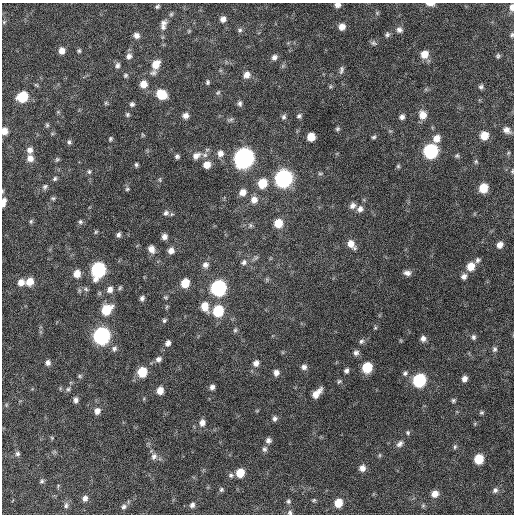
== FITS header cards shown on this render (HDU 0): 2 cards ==
NAXIS1  =                  512 / Axis length
NAXIS2  =                  512 / Axis length

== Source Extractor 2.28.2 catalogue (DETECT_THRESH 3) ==
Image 512 x 512 px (HDU 0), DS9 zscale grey, 1 PNG px = 1 image px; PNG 516 x 516 px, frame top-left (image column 1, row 512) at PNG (2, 3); no overlay
Background 534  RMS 16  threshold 47.7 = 3 sigma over >= 5 px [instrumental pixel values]
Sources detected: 181; all 181 listed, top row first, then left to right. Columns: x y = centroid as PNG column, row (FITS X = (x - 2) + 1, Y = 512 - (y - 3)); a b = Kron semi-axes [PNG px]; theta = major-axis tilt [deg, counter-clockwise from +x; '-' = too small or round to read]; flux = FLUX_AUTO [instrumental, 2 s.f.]
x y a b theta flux
430 4 9 4 -4 5200
337 5 6 5 - 4900
157 7 5 3 - 1800
512 7 7 4 88 5700
377 13 6 4 47 1400
171 14 6 5 - 1600
223 19 6 6 - 5100
4 22 6 5 - 1700
163 23 9 7 22 4000
163 27 7 6 - 3100
342 27 7 6 - 7600
240 30 7 5 16 2100
399 30 9 8 - 4300
189 31 5 4 - 1100
387 34 7 6 - 2600
136 35 7 6 - 4600
512 35 5 5 - 1700
373 43 7 7 - 2600
62 51 6 6 - 7200
79 51 6 4 75 1600
424 54 8 8 - 12000
129 56 8 7 - 4400
498 56 6 5 - 1900
274 57 8 7 - 4300
156 64 9 7 59 14000
117 65 7 6 - 3100
341 70 10 5 78 3000
153 73 10 6 14 3300
126 75 6 5 - 1800
247 75 8 7 - 7000
208 82 5 4 - 1800
143 84 8 7 - 11000
481 87 6 6 - 2400
218 93 7 5 48 1700
161 94 9 7 -34 26000
22 97 8 7 - 42000
106 103 6 4 -46 1400
240 103 8 6 -86 3100
132 104 5 5 - 2400
127 114 6 5 - 1800
423 115 9 8 - 11000
185 116 6 6 - 5400
299 116 6 5 - 2500
284 117 7 5 74 2700
402 117 6 5 - 3800
230 120 10 3 15 1900
47 125 5 5 - 1600
337 129 5 4 - 1900
507 130 9 7 -36 6000
4 131 6 5 - 8500
143 135 5 5 - 1100
484 136 7 7 - 16000
311 137 6 6 - 15000
374 137 6 4 23 1900
436 138 8 7 - 9300
110 139 6 4 67 1600
69 142 5 5 - 2200
30 150 7 7 - 4900
431 151 8 8 - 160000
220 153 8 7 - 5700
177 156 5 5 - 2400
196 156 13 8 30 7400
457 156 6 6 - 1900
30 158 8 7 - 7100
244 158 9 8 - 600000
57 160 7 5 67 1600
476 162 6 5 - 1700
136 165 4 3 - 1800
207 165 7 7 - 10000
398 166 5 5 - 1500
89 171 6 5 - 1800
512 171 5 4 - 1200
320 173 7 4 8 1500
55 179 6 5 - 2000
283 179 9 8 - 330000
160 180 7 3 -89 1300
262 183 8 8 - 23000
45 187 8 6 59 2600
483 188 7 6 - 22000
127 189 5 5 - 1500
243 192 8 7 - 7600
53 198 5 5 - 1700
254 200 8 8 - 7700
4 202 11 5 79 5900
352 206 8 6 43 4500
360 209 9 7 47 4900
166 213 8 7 - 3500
31 221 6 5 - 1700
80 222 6 6 - 2200
278 223 7 7 - 19000
250 225 7 4 -90 1700
96 232 5 4 - 1400
118 235 6 5 - 3100
164 237 5 5 - 4700
351 244 10 7 -52 9100
500 245 7 6 - 6800
151 249 8 6 -68 7400
171 251 7 6 - 6000
478 260 7 6 - 2900
244 262 8 7 - 3300
205 265 8 8 - 4800
471 266 8 7 - 14000
98 270 9 8 - 160000
407 273 9 6 0 4900
77 274 8 7 - 11000
464 276 7 6 - 4400
21 282 8 8 - 8000
30 282 8 7 - 13000
185 283 7 6 - 20000
120 288 6 4 68 1600
218 288 9 8 - 220000
86 289 7 5 -24 2300
110 289 8 7 - 5800
79 290 6 4 -72 1700
166 297 6 5 - 1400
142 298 5 5 - 3000
205 306 10 7 -76 14000
166 307 6 3 70 1200
106 310 10 8 44 29000
218 311 8 8 - 50000
164 320 6 5 - 1900
375 328 5 4 - 1300
235 330 6 6 - 1900
102 336 9 8 - 290000
473 337 7 6 - 2800
423 338 7 6 - 4500
361 341 7 6 - 2600
168 343 7 6 - 4000
114 349 8 7 - 3200
494 349 8 7 - 2900
356 353 7 7 - 3500
158 359 7 6 - 4000
48 363 7 7 - 4200
256 363 8 7 - 5100
304 367 7 6 - 4000
367 367 8 7 - 34000
346 371 5 4 - 2900
142 372 8 7 - 27000
276 373 7 6 - 5300
405 373 7 6 - 2600
80 376 6 4 -23 1600
464 379 6 5 - 5200
419 380 8 7 - 100000
339 381 6 5 - 1800
212 387 5 5 - 3600
68 389 6 5 - 2100
160 391 7 6 - 9300
317 393 13 6 47 10000
76 400 7 5 -89 3700
453 400 6 5 - 1900
6 405 6 4 72 1200
97 411 8 7 - 6100
481 412 5 5 - 1700
275 419 7 5 84 3000
202 423 8 7 - 5800
408 433 6 5 - 1900
52 438 5 4 - 1100
268 440 7 7 - 3600
400 444 10 6 44 4200
455 447 7 5 69 1800
264 449 7 6 - 2900
17 453 6 6 - 2500
380 455 6 4 89 1400
154 456 9 8 - 4600
479 459 7 6 - 26000
362 468 7 7 - 6400
240 473 7 6 - 17000
231 475 7 6 - 2500
42 481 6 5 - 1900
221 490 6 5 - 1800
495 490 8 7 - 3500
435 494 8 7 - 8200
85 498 7 6 - 4100
314 500 5 4 - 1400
288 501 6 5 - 2100
338 503 8 7 - 17000
66 505 8 6 83 3000
192 505 7 6 - 3400
423 505 6 5 - 1800
124 507 7 6 - 3000
290 512 6 6 - 2200
At the frame edge (FLAGS 8, measured only in part): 8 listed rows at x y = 430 4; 337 5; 512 7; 512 35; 4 131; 512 171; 4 202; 290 512